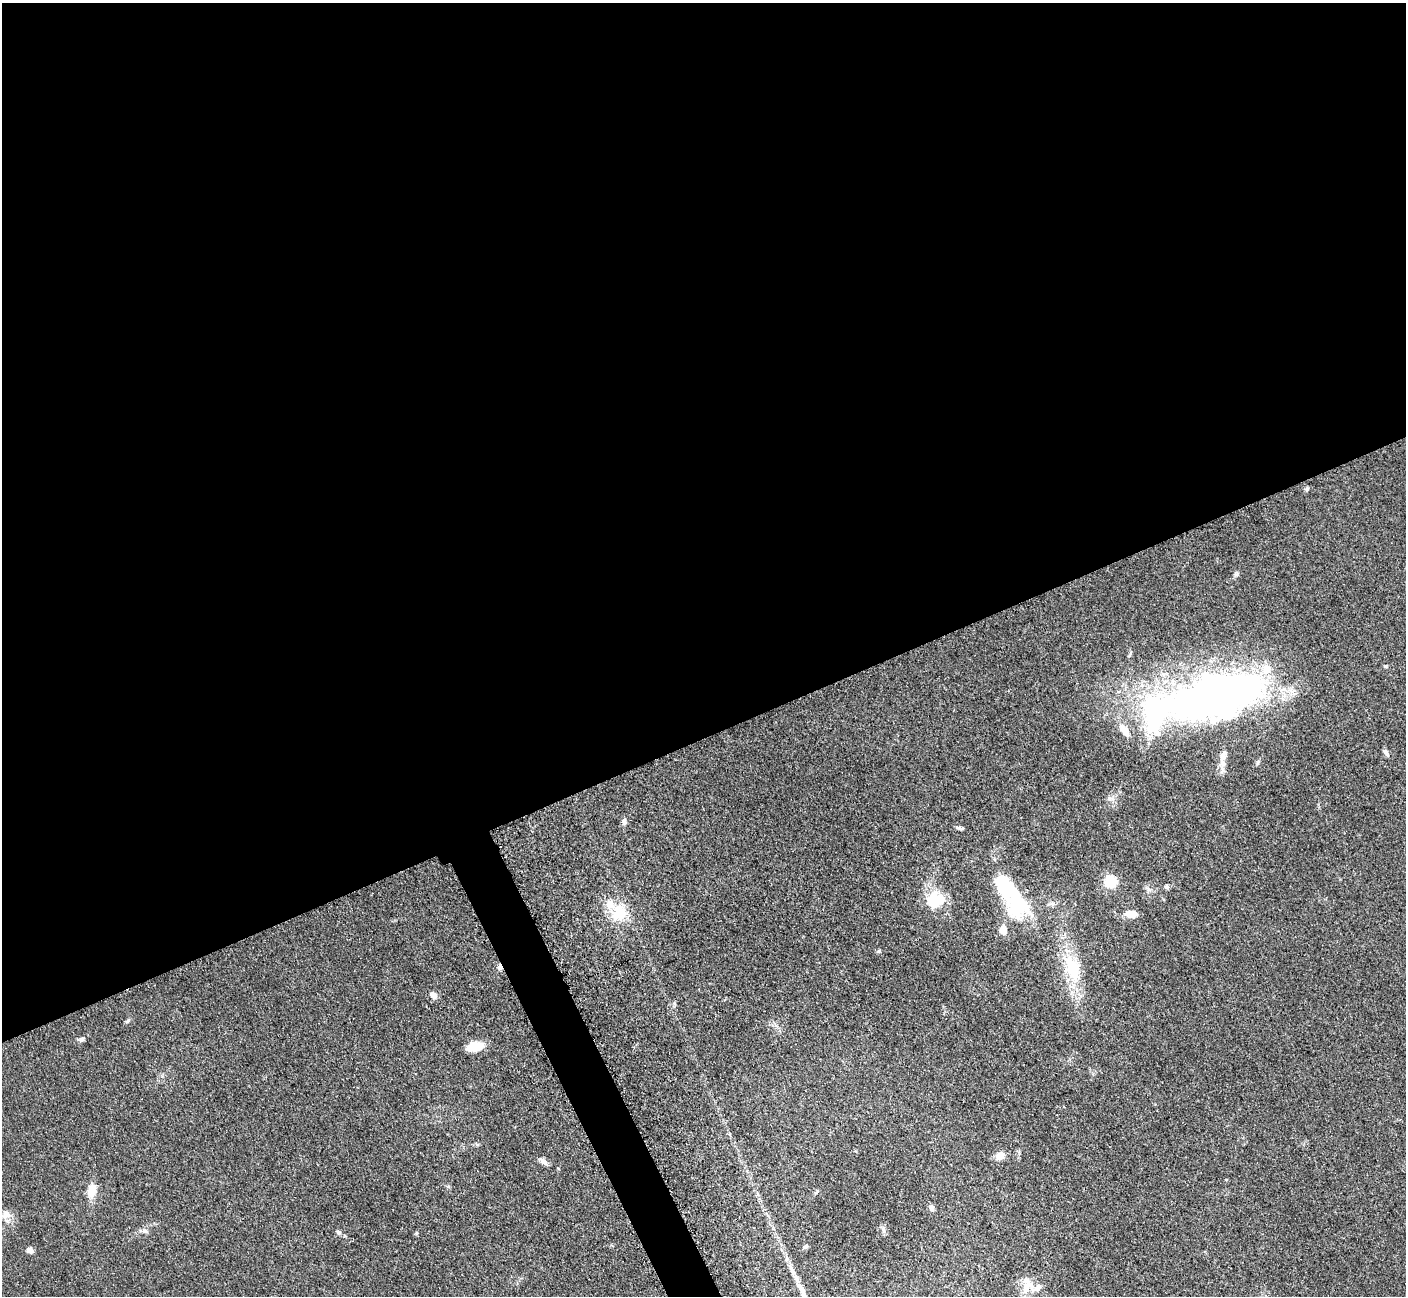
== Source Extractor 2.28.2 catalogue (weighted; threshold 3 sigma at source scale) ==
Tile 2 of 4 x 4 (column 2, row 1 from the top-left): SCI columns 1424-2827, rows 4178-5471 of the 5700 x 5663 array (HDU 1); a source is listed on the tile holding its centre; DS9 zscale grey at full resolution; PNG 1408 x 1298 px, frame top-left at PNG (2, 3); no overlay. Shown black and unused: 58% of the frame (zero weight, under 3 of 5 exposures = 4% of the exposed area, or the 3 px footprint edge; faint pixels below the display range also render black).
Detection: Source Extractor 2.28.2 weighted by HDU 2 'WHT'; one run over the whole footprint, this tile lists its part. Background 0.0529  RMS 0.0056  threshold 0.0253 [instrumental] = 3 sigma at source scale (4.5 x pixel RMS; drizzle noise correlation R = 1.50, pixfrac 1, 0.05/0.05 arcsec/px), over >= 5 px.
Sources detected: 46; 2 inside a brighter object's white glare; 1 cosmic-ray / hot-pixel residue — not listed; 10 inside a brighter listed object's ellipse — not listed separately; the other 33 listed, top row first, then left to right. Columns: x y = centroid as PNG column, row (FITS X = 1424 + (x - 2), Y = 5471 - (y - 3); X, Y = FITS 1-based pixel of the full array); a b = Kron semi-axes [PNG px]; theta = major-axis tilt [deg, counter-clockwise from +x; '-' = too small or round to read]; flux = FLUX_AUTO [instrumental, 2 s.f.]
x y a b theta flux
1307 489 5 5 - 1
1236 574 7 5 45 1.2
1385 666 5 3 - 0.68
1208 697 101 61 21 260
1386 752 10 5 -62 1.5
1222 763 10 8 -77 3.4
624 822 8 6 89 1.9
960 828 10 4 -16 1.1
1111 881 6 6 - 53
1166 887 6 5 - 1.2
933 903 21 13 -19 12
1017 904 40 30 -37 37
619 913 23 20 67 17
1131 914 16 9 -9 5.1
879 951 6 4 45 0.65
1072 968 40 19 -73 27
433 995 9 7 -36 3
127 1021 6 5 - 0.92
82 1039 8 5 15 1.3
475 1046 18 9 9 10
1000 1156 11 9 27 4.6
544 1162 11 7 -36 2.4
91 1191 18 11 82 7.2
932 1208 9 7 -79 1.7
6 1215 12 10 26 4.2
883 1230 9 4 -81 1.4
144 1231 9 4 0 1.5
338 1232 7 6 - 1.2
416 1233 6 4 88 0.64
806 1246 7 4 7 0.89
30 1250 7 6 - 2.4
1027 1285 22 15 86 8.7
802 1290 16 7 -61 4.5
Unlisted compact peaks at least as high as the median listed source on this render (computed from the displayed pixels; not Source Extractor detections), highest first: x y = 674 1003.